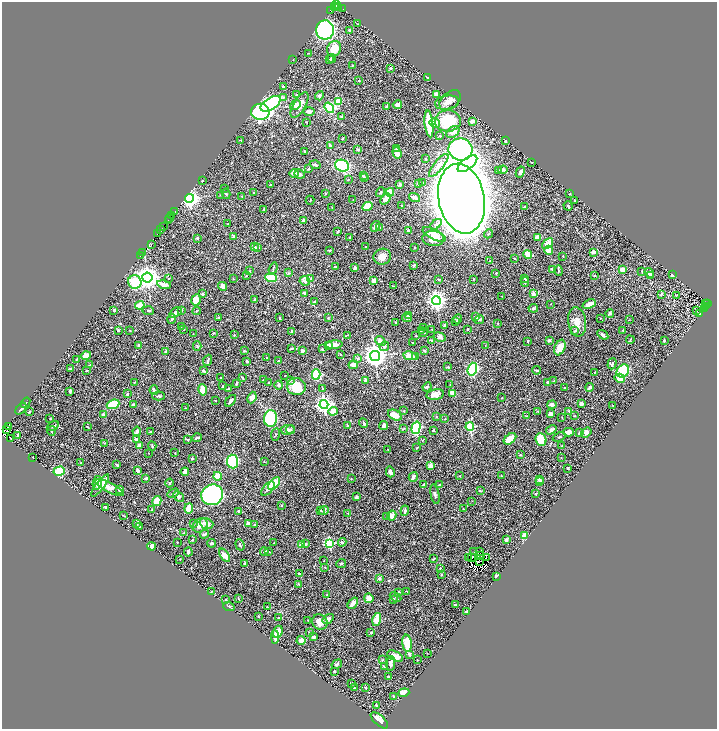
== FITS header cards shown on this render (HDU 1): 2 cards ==
NAXIS1  =                 1430
NAXIS2  =                 1453

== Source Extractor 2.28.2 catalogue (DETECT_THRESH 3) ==
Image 1430 x 1453 px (HDU 1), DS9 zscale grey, zoomed out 1/2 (1 PNG px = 2 x 2 image px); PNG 719 x 731 px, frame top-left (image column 2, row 1453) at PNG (2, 2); each listed source drawn as its Kron ellipse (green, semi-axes under 4 px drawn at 4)
Background 0.418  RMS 0.015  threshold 0.0454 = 3 sigma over >= 5 px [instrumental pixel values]
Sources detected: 569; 37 cannot appear on this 1/2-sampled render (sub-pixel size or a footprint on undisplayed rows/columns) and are neither listed nor drawn; of the other 532, the 500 brightest by FLUX_AUTO listed and drawn (32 fainter detections omitted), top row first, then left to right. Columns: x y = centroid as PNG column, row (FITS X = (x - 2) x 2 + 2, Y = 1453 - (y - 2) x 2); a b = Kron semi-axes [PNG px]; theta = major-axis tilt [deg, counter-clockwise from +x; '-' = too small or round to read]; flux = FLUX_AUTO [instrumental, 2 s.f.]
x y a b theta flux
336 4 3 2 - 160
334 7 3 2 - 120
337 7 3 2 - 110
339 8 4 3 - 120
343 9 3 1 - 21
330 10 3 1 - 32
357 24 3 2 - 0.98
325 30 9 9 - 440
349 30 3 3 - 3.1
334 49 8 6 62 39
308 53 2 2 - 1.4
332 58 4 2 - 4.3
330 59 3 2 - 3.4
293 60 2 1 - 0.97
352 65 4 2 - 1.6
390 68 3 2 - 3.1
427 77 3 2 - 2.8
359 80 3 2 - 3.4
283 87 3 2 - 3.4
436 94 3 2 - 13
296 95 3 3 - 2.6
319 96 5 3 - 6.1
283 97 4 3 - 2.9
450 100 12 8 41 21
338 102 3 2 - 58
447 102 12 6 11 17
271 104 11 6 32 520
295 105 6 4 40 17
299 105 14 6 60 21
397 105 4 3 - 8.4
386 107 4 3 - 7
329 108 6 3 -54 160
309 111 6 4 1 8.3
260 112 9 8 - 370
341 117 3 2 - 2.1
448 121 13 10 2 150
472 121 4 3 - 11
307 122 2 1 - 1.3
435 123 5 5 - 22
429 124 13 4 -84 120
453 132 7 5 38 10
440 136 2 2 - 9.5
342 138 3 2 - 3.5
241 140 2 1 - 1.2
506 141 3 2 - 3.2
330 145 3 2 - 6.1
358 149 3 3 - 3
396 149 3 3 - 3.1
461 149 12 11 - 960
305 151 3 3 - 2.2
397 153 6 4 -70 17
426 159 2 2 - 3.5
531 162 3 2 - 1.5
467 164 12 5 38 1400
315 165 5 3 - 6.7
439 165 14 5 51 18
342 166 7 6 - 190
309 169 3 3 - 2.9
503 170 5 3 - 5.5
499 171 3 2 - 2.6
520 172 6 3 61 9.4
294 173 4 3 - 13
299 174 5 4 - 8
363 176 4 3 - 5.4
365 177 3 3 - 2.8
348 179 3 2 - 2
202 181 3 2 - 1.8
422 183 2 2 - 3.1
400 184 4 3 - 4.3
418 184 3 2 - 2.6
270 185 2 2 - 2.1
225 188 2 2 - 1.3
381 192 5 2 - 2.8
390 192 4 3 - 38
254 193 2 2 - 1.6
226 194 5 3 - 3.5
326 194 2 2 - 5
570 194 3 2 - 1.8
220 195 3 2 - 1.5
242 196 3 2 - 1.1
414 197 6 3 -18 9.6
189 198 4 4 - 1300
386 199 6 3 49 21
461 199 35 23 -79 23000
310 200 4 2 - 1.6
353 200 3 2 - 0.97
575 200 3 2 - 1.5
367 206 5 4 - 61
401 206 3 2 - 2.3
524 206 2 1 - 1.5
568 206 5 3 - 3
332 208 2 2 - 1.3
263 209 4 2 - 1.8
174 212 2 1 - 61
172 215 2 1 - 73
170 218 2 1 - 89
303 220 3 2 - 4.9
168 221 2 1 - 9.3
228 224 2 2 - 1
436 224 6 4 44 6.1
375 226 6 3 60 7.3
163 227 3 2 - 170
380 228 4 2 - 2.9
161 230 3 2 - 42
408 231 3 2 - 6.8
337 232 4 2 - 3.2
158 233 3 2 - 63
434 234 13 5 -27 33
488 234 5 2 - 2.6
234 237 3 3 - 9.4
350 237 2 2 - 2.5
538 237 4 3 - 17
197 238 3 3 - 4.2
433 238 10 7 -3 24
151 244 3 2 - 21
548 244 6 3 42 43
255 247 4 3 - 6.2
366 247 2 2 - 2.1
414 247 2 2 - 1.8
257 248 4 3 - 3.3
329 250 3 2 - 3.9
549 250 4 4 - 46
593 252 3 2 - 16
143 253 4 2 - 18
528 254 4 3 - 44
140 256 3 1 - 53
563 256 2 1 - 1.3
382 257 9 8 - 19
514 258 3 2 - 1.4
490 261 3 1 - 1.5
414 265 3 3 - 2.1
335 267 2 2 - 6.2
355 267 4 4 - 5.9
273 269 6 2 70 3.7
552 269 3 3 - 5.3
622 270 3 3 - 20
249 271 3 2 - 1.6
558 271 5 2 - 2.4
642 271 2 2 - 1.2
289 273 3 2 - 1.9
496 273 4 2 - 1.5
649 273 5 3 - 13
594 275 3 2 - 2
651 275 3 2 - 3.1
672 275 3 2 - 3.4
246 276 3 2 - 2.5
147 277 5 5 - 2500
271 277 5 4 - 57
169 278 3 2 - 2.7
524 278 3 3 - 2.2
233 279 2 2 - 1.4
311 279 4 3 - 2.8
438 279 4 3 - 3.2
474 279 3 2 - 2.1
305 281 5 4 - 8.8
374 281 4 3 - 9.6
135 282 7 6 - 77
525 282 5 3 - 6.8
164 285 7 4 -13 15
222 286 4 3 - 17
393 286 3 2 - 1.2
304 293 4 3 - 5.4
202 294 2 2 - 10
533 294 4 4 - 9.9
661 294 3 2 - 4.8
676 295 3 2 - 1.4
502 296 3 2 - 1.2
196 300 6 5 - 36
254 300 3 2 - 5.3
436 300 4 4 - 1400
315 302 2 2 - 4.8
551 304 2 2 - 1
589 304 7 3 23 19
706 304 2 1 - 13
708 304 2 1 - 21
140 305 5 4 - 29
706 306 4 1 - 34
533 308 5 3 - 3.6
704 308 2 1 - 18
114 310 2 2 - 5.4
181 310 3 2 - 4.8
148 311 5 4 - 4.6
197 311 4 2 - 1.7
696 311 2 2 - 1.1
175 313 7 3 35 12
610 313 4 2 - 3.9
700 314 2 1 - 1.5
408 316 3 2 - 4.5
218 317 3 2 - 1.4
476 317 3 3 - 7.7
280 318 4 2 - 1.7
328 318 3 2 - 1.9
407 318 5 2 - 5.5
601 318 2 1 - 1.2
172 319 4 3 - 5.9
458 319 5 2 - 3.2
479 320 5 3 - 4.4
629 320 3 1 - 1.1
395 322 3 2 - 1.8
455 322 4 3 - 2.9
577 322 15 9 -81 25
498 323 3 2 - 1.2
445 325 4 3 - 4.6
181 327 3 2 - 1
424 328 2 2 - 1.2
184 329 2 2 - 1.5
468 329 2 2 - 1.9
118 330 3 2 - 4.1
130 330 2 1 - 1.4
432 330 3 2 - 2.2
623 330 2 1 - 1.3
292 331 3 2 - 4
421 331 4 3 - 2.9
575 331 4 3 - 4.5
213 333 3 2 - 1.5
423 333 4 2 - 4.3
193 334 3 2 - 1.5
234 335 3 2 - 3
348 335 3 2 - 1.6
603 335 6 3 -35 7.9
416 336 2 2 - 1.3
440 337 6 4 -24 8.4
549 340 3 3 - 4.2
630 340 4 2 - 2.6
664 340 2 2 - 4.5
380 341 5 4 - 12
432 341 4 3 - 3.9
528 341 3 1 - 1.8
412 342 2 1 - 1.4
139 345 4 4 - 4
334 345 8 3 5 17
485 345 3 2 - 1.2
197 346 4 3 - 2.4
328 346 4 3 - 6.7
384 346 5 4 - 6.1
560 348 8 5 68 30
291 349 3 2 - 2.7
322 349 3 3 - 2.1
244 351 3 2 - 2.3
302 351 3 2 - 10
424 351 4 2 - 3.8
166 352 4 3 - 7.8
340 354 2 2 - 1.5
86 355 5 4 - 15
375 356 5 5 - 2800
410 356 7 4 -11 33
267 357 2 1 - 1.8
416 357 3 3 - 4.1
358 358 3 2 - 2
77 359 2 2 - 1.6
208 360 5 3 - 5.1
247 361 2 2 - 4.8
278 361 2 2 - 11
612 364 6 2 73 3.6
90 365 2 2 - 1.9
353 365 5 3 - 16
448 367 3 2 - 2
71 368 4 3 - 3.2
472 369 6 4 72 200
536 370 4 2 - 3.4
86 371 2 2 - 2.9
203 371 4 3 - 5
623 371 7 5 52 160
595 372 2 2 - 1.3
316 374 5 4 - 140
285 375 2 1 - 1.2
220 378 2 2 - 2.2
242 378 3 2 - 2.6
620 378 5 4 - 23
264 380 3 1 - 2.3
290 380 4 3 - 2.6
366 380 4 3 - 8.4
554 380 2 2 - 1.4
134 382 3 2 - 1.8
548 382 3 3 - 5.6
269 383 2 2 - 3.9
236 384 4 2 - 3.7
279 385 4 3 - 4.2
450 385 2 2 - 1.4
223 386 3 2 - 2.1
296 387 9 8 - 48
427 387 5 3 - 3.7
590 387 4 3 - 6.4
565 388 3 2 - 1.8
228 389 3 2 - 2.4
323 389 3 3 - 2.2
154 390 4 3 - 7.8
203 390 5 3 - 78
70 391 3 2 - 7.2
452 393 4 4 - 29
127 394 3 2 - 4.8
435 394 9 5 12 19
159 396 6 3 1 4.4
252 398 6 3 67 18
502 398 3 2 - 1.5
216 401 2 2 - 1.4
231 401 7 3 48 9
25 403 6 2 52 3
113 404 6 4 22 90
581 404 3 3 - 8.5
133 405 3 3 - 7.6
324 405 4 4 - 1200
552 405 4 4 - 5.9
612 405 3 2 - 0.95
186 408 3 2 - 1.1
21 409 7 3 51 4.9
333 411 4 4 - 21
404 411 3 2 - 1.7
568 411 3 2 - 1.3
29 412 3 2 - 2
538 412 3 2 - 1.9
551 414 4 4 - 11
103 415 4 3 - 10
395 415 7 5 -29 36
527 416 4 2 - 1.9
575 416 2 2 - 1.3
436 417 2 2 - 1.1
562 417 3 2 - 1.3
50 418 2 2 - 1.6
271 418 8 6 87 180
445 419 3 2 - 1.4
363 423 5 3 - 3.1
384 425 4 4 - 9.1
9 426 2 1 - 50
53 426 6 2 31 2.9
347 426 4 3 - 2.6
87 427 2 1 - 1.7
470 427 4 3 - 190
416 428 6 4 75 270
7 429 2 1 - 74
403 429 3 3 - 2.4
287 430 7 4 7 11
291 430 4 3 - 3.1
433 430 3 3 - 2.7
551 430 5 3 - 11
52 431 5 3 - 3.1
137 431 4 3 - 7.5
151 432 3 2 - 7.6
568 432 5 3 - 19
579 433 3 3 - 2.4
586 433 5 4 - 8.9
17 435 3 2 - 2.5
275 435 6 2 82 2.5
559 437 6 2 22 3.1
197 438 5 2 - 5.9
11 439 2 2 - 4200
137 439 3 3 - 6
510 439 7 4 40 32
541 439 6 5 - 76
188 440 2 2 - 4.5
422 440 3 2 - 1.7
104 443 3 2 - 1.5
139 445 2 2 - 37
152 446 5 2 - 2.5
562 446 2 2 - 1.5
417 448 4 2 - 2.1
388 449 2 2 - 0.98
148 453 2 2 - 1.2
175 453 3 1 - 1
520 455 3 2 - 1.3
33 457 2 1 - 1.4
192 458 3 2 - 2.2
561 458 2 2 - 1.1
264 461 3 2 - 1.3
233 462 7 5 -85 310
81 463 2 2 - 1
117 465 3 2 - 2.9
431 465 3 3 - 21
568 468 3 2 - 3
59 471 6 4 16 76
137 471 3 2 - 6.7
185 472 4 3 - 16
390 472 5 3 - 11
218 476 4 4 - 50
460 476 2 2 - 2.1
501 476 3 2 - 1.2
413 477 5 3 - 12
146 478 3 2 - 4
351 479 2 1 - 1.3
539 480 3 3 - 9
540 482 4 3 - 8.6
97 483 7 4 81 18
170 483 4 4 - 3.2
274 484 7 4 51 67
424 485 4 2 - 11
440 485 3 3 - 4.8
100 486 13 4 52 40
109 488 15 5 -27 29
120 489 3 3 - 12
268 489 8 4 46 10
480 491 3 2 - 1.8
173 493 6 3 31 6.2
435 494 10 3 -79 6.1
536 494 3 2 - 1.5
212 495 11 10 - 580
179 496 6 4 -42 11
356 497 3 3 - 5.3
157 501 5 4 - 37
472 501 2 1 - 0.97
282 505 3 2 - 1.8
105 507 3 3 - 3.6
189 508 5 3 - 38
463 509 3 2 - 1.3
152 510 3 3 - 1.9
321 510 3 2 - 1.7
324 510 5 4 - 5.9
238 511 3 2 - 1.7
405 511 5 2 - 9
348 513 3 2 - 1.2
124 516 4 2 - 1.4
386 516 3 2 - 1.7
392 516 5 4 - 16
193 523 4 3 - 2.4
248 523 2 2 - 26
137 524 3 2 - 1.7
206 524 7 5 -19 16
200 525 8 6 37 17
255 525 3 2 - 1.8
139 526 3 3 - 1.7
184 533 4 3 - 3.5
204 534 4 3 - 5.9
525 535 3 3 - 28
192 540 2 2 - 1.8
506 540 3 3 - 7
177 542 2 2 - 2
342 542 4 3 - 5.2
211 543 4 2 - 6.2
274 543 3 1 - 1.4
330 543 4 3 - 270
301 544 2 2 - 21
306 544 4 3 - 4.4
240 545 6 2 -70 3.3
152 546 4 4 - 13
264 551 4 3 - 5.5
474 551 3 1 - 1.6
479 551 2 1 - 2.3
188 552 4 3 - 5.8
269 552 3 2 - 2.4
225 555 7 4 -54 25
480 555 2 1 - 0.96
468 557 2 1 - 2
472 557 2 1 - 1.5
486 558 3 1 - 1.2
180 559 2 1 - 1.1
433 559 4 2 - 1.9
324 561 2 2 - 1.3
480 561 2 1 - 1.2
244 563 3 2 - 1.9
341 564 5 3 - 2.6
325 567 2 2 - 1.2
440 568 3 2 - 1.2
299 573 2 2 - 5.1
442 575 3 3 - 1.8
496 576 3 3 - 3.6
379 578 2 2 - 18
299 584 4 2 - 2.2
407 591 3 2 - 0.96
211 592 3 2 - 1
399 592 4 3 - 4.4
327 595 2 2 - 1.6
396 597 6 3 -29 4.2
238 598 3 2 - 1.3
369 598 5 4 - 16
394 599 4 3 - 3.2
225 600 2 2 - 2.1
353 603 6 3 52 16
455 605 3 2 - 3.7
229 607 6 3 -19 3.3
267 607 2 2 - 2.1
466 611 3 2 - 2.5
258 616 2 2 - 1.8
279 618 3 2 - 5.6
328 619 6 4 34 12
308 620 2 2 - 1.1
377 620 6 4 76 45
320 622 8 7 - 24
278 632 6 4 70 40
309 632 2 2 - 1.4
371 633 3 2 - 3.7
275 637 7 3 -86 10
313 637 4 2 - 7.9
301 640 4 4 - 11
407 643 8 5 -82 69
427 653 2 1 - 1
409 654 3 3 - 6.9
395 656 8 4 -26 28
382 660 4 2 - 1.9
417 660 2 2 - 1.1
337 664 5 3 - 4
391 664 7 4 83 12
384 666 3 2 - 2
334 671 2 2 - 2.1
388 676 3 2 - 4.4
351 684 2 2 - 2.9
354 688 4 2 - 2.2
366 688 3 2 - 2.9
404 693 6 4 20 28
393 696 2 2 - 2.4
376 706 4 2 - 3.1
379 720 11 5 -42 26
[32 fainter detections neither listed nor drawn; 37 sub-pixel or undisplayed-footprint detections neither listed nor drawn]